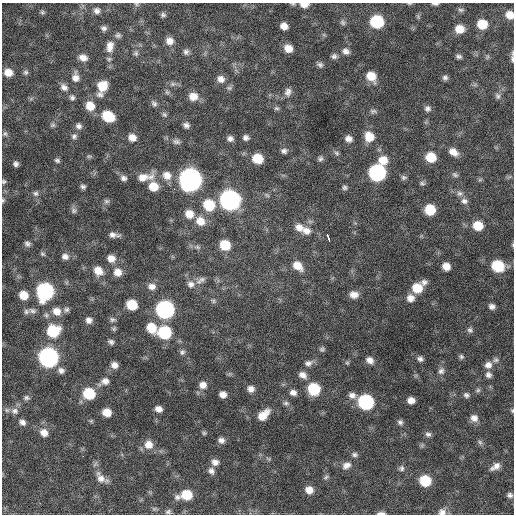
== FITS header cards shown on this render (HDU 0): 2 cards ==
NAXIS1  =                  512 / Axis length
NAXIS2  =                  512 / Axis length

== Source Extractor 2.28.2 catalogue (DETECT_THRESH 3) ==
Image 512 x 512 px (HDU 0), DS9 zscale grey, 1 PNG px = 1 image px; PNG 516 x 516 px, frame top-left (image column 1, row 512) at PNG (2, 3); no overlay
Background 396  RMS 21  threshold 63.7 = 3 sigma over >= 5 px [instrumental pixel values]
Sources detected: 201; all 201 listed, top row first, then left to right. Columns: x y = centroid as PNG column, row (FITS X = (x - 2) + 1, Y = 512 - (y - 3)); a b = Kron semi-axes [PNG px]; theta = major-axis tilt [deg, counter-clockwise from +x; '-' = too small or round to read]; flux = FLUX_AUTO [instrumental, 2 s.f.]
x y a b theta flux
136 4 6 5 - 2.1e+03
304 4 9 5 -2 1.2e+04
409 4 5 3 - 1.4e+03
435 4 6 3 -3 3.2e+03
461 10 8 5 -14 2.8e+03
97 11 7 7 - 5.5e+03
42 12 7 5 -14 2.5e+03
163 15 6 5 - 3.1e+03
510 15 7 6 - 1.4e+04
343 22 8 6 -58 3.7e+03
377 22 9 8 - 9.6e+04
482 24 8 7 - 2.9e+04
284 26 7 6 - 1.1e+04
104 28 7 5 -15 4.1e+03
459 29 8 7 - 1.8e+04
118 35 7 7 - 3.4e+03
169 41 8 8 - 1.1e+04
110 46 16 10 82 1.3e+04
288 48 8 7 - 1.5e+04
346 51 10 8 -26 7.2e+03
186 52 7 7 - 4.3e+03
136 53 7 6 - 3.1e+03
334 56 7 6 - 4.4e+03
459 56 7 5 -6 3.5e+03
83 57 9 6 -20 9.6e+03
487 57 6 4 71 2.0e+03
512 59 12 4 -87 3.7e+03
320 65 8 6 -32 4.0e+03
8 72 9 8 - 1.6e+04
26 72 7 6 - 3.4e+03
371 76 10 8 -46 2.3e+04
75 77 11 8 -89 9.3e+03
445 78 6 6 - 3.8e+03
221 79 9 9 - 8.8e+03
173 84 9 6 7 4.4e+03
102 86 9 9 - 2.8e+04
64 87 11 8 -41 7.6e+03
229 88 8 6 0 3.2e+03
167 92 7 5 -45 2.8e+03
288 92 11 8 76 7.2e+03
100 94 10 8 15 5.5e+03
193 96 10 9 - 1.5e+04
497 96 8 7 - 4.1e+03
72 98 7 6 - 3.7e+03
154 104 9 7 -44 4.1e+03
90 106 10 9 - 2.1e+04
277 108 7 5 -2 2.9e+03
427 109 8 7 - 4.8e+03
373 111 9 6 -6 3.5e+03
164 114 7 6 - 3.1e+03
108 116 10 8 -29 5.1e+04
53 125 8 6 16 2.9e+03
186 125 7 6 - 5.2e+03
79 126 8 7 - 5.3e+03
5 134 7 6 - 3.3e+03
74 136 8 7 - 4.2e+03
132 137 8 7 - 1.1e+04
369 137 11 10 - 2.2e+04
246 138 6 6 - 4.9e+03
230 139 8 7 - 5.5e+03
349 139 8 7 - 7.8e+03
176 142 10 7 -17 5.0e+03
284 151 8 6 -8 4.6e+03
453 152 11 8 -33 1.2e+04
337 153 8 5 -41 3.4e+03
89 156 9 4 0 2.4e+03
431 157 9 8 - 3.2e+04
257 159 9 8 - 3.2e+04
320 159 8 6 51 3.8e+03
57 160 7 5 -16 3.3e+03
383 160 10 10 - 2.0e+04
16 164 6 5 - 4.4e+03
377 173 10 9 - 3.2e+05
167 175 12 10 -36 1.4e+04
455 175 9 6 -29 3.3e+03
145 177 24 10 9 2.1e+04
404 177 8 6 -12 3.3e+03
123 178 8 7 - 5.2e+03
190 180 10 10 - 1.2e+06
4 181 6 6 - 2.5e+03
422 183 7 5 -12 3.1e+03
83 186 6 5 - 3.7e+03
153 186 9 8 - 2.2e+04
344 187 7 6 - 3.5e+03
174 189 3 2 - 2.4e+03
35 193 8 7 - 4.7e+03
460 193 8 7 - 4.9e+03
3 200 6 5 - 2.1e+03
230 200 10 10 - 6.7e+05
106 201 8 7 - 3.4e+03
464 201 9 8 - 5.8e+03
209 205 10 10 - 4.8e+04
74 210 8 7 - 4.2e+03
430 210 8 8 - 4.2e+04
189 214 10 9 - 1.6e+04
200 221 11 10 - 1.8e+04
478 226 9 8 - 2.8e+04
299 228 13 10 -26 1.3e+04
307 231 11 10 - 1.2e+04
113 235 11 5 -7 7.0e+03
328 238 8 3 -70 2.1e+04
27 244 7 6 - 4.5e+03
225 245 9 8 - 3.8e+04
198 247 7 5 -21 3.4e+03
42 254 7 5 -40 2.4e+03
65 256 9 8 - 7.3e+03
111 258 10 9 - 1.2e+04
298 266 13 9 -41 1.8e+04
446 266 7 6 - 1.3e+04
498 266 9 8 - 6.2e+04
98 271 11 9 -47 1.6e+04
117 272 10 9 - 1.4e+04
202 279 10 8 15 6.2e+03
424 282 8 7 - 5.6e+03
191 284 11 10 - 9.6e+03
152 286 11 8 -6 9.7e+03
417 288 10 9 - 3.1e+04
45 291 10 9 - 3.3e+05
24 295 8 7 - 2.0e+04
354 295 10 8 -4 1.0e+04
410 298 9 9 - 9.9e+03
213 301 6 5 - 2.8e+03
132 305 8 7 - 4.1e+04
492 306 7 6 - 5.8e+03
66 310 8 6 1 4.0e+03
165 310 10 9 - 4.3e+05
32 311 10 7 -14 4.8e+03
57 311 10 9 - 1.3e+04
26 312 7 7 - 3.3e+03
46 315 7 7 - 3.5e+03
112 319 9 6 -4 3.6e+03
89 320 7 7 - 6.6e+03
151 328 12 10 -54 2.7e+04
114 329 6 6 - 2.5e+03
470 330 7 7 - 3.8e+03
53 331 10 10 - 5.8e+04
164 332 10 9 - 1.0e+05
111 342 7 5 -29 4.1e+03
322 349 7 6 - 3.3e+03
182 352 8 7 - 4.1e+03
461 356 6 5 - 2.9e+03
48 357 10 9 - 5.7e+05
420 359 7 6 - 4.5e+03
370 360 9 7 -38 8.9e+03
496 360 8 7 - 4.1e+03
308 363 11 8 18 6.7e+03
347 363 6 5 - 2.2e+03
114 365 7 6 - 8.5e+03
488 365 9 9 - 8.5e+03
61 370 8 7 - 5.9e+03
441 371 9 8 - 5.7e+03
303 375 10 7 -27 8.6e+03
488 375 8 7 - 5.4e+03
105 381 9 8 - 7.9e+03
203 385 9 8 - 1.0e+04
251 389 8 7 - 8.0e+03
314 389 9 8 - 7.1e+04
478 390 6 6 - 2.7e+03
293 393 8 6 -19 6.8e+03
89 394 9 8 - 5.6e+04
223 394 6 6 - 9.4e+03
352 395 10 8 -12 7.5e+03
466 395 8 6 -17 4.0e+03
26 398 8 6 -11 3.5e+03
411 400 6 6 - 1.0e+04
366 402 9 9 - 2.0e+05
286 403 8 5 9 3.1e+03
158 409 7 6 - 7.8e+03
15 411 11 9 -29 8.0e+03
512 411 6 4 -71 1.8e+03
107 412 7 6 - 1.9e+04
263 415 13 7 43 2.0e+04
474 418 9 9 - 8.9e+03
91 421 6 4 45 1.7e+03
22 422 8 6 -26 6.2e+03
400 422 7 6 - 3.8e+03
44 433 10 8 -41 1.2e+04
204 433 5 5 - 2.1e+03
428 434 8 6 -12 4.2e+03
221 440 7 7 - 6.1e+03
480 442 8 5 -68 3.1e+03
149 445 11 10 - 1.5e+04
354 455 8 6 -11 3.8e+03
83 456 2 2 - 5.3e+03
268 458 7 4 -19 2.0e+03
215 462 9 7 -28 7.6e+03
346 465 12 9 20 9.2e+03
495 466 12 7 33 8.9e+03
401 468 8 7 - 4.0e+03
211 471 9 7 -66 5.9e+03
326 477 8 4 36 2.5e+03
101 478 17 8 -26 1.1e+04
425 481 8 8 - 5.4e+04
309 490 8 8 - 1.2e+04
187 495 9 8 - 3.6e+04
510 495 6 5 - 3.9e+03
177 497 9 8 - 5.4e+03
154 509 7 4 0 2.3e+03
168 512 8 6 8 3.6e+03
442 512 10 8 11 7.3e+03
381 513 10 4 2 5.0e+03
At the frame edge (FLAGS 8, measured only in part): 12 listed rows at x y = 136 4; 304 4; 409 4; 435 4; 510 15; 512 59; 4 181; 3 200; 498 266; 512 411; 442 512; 381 513